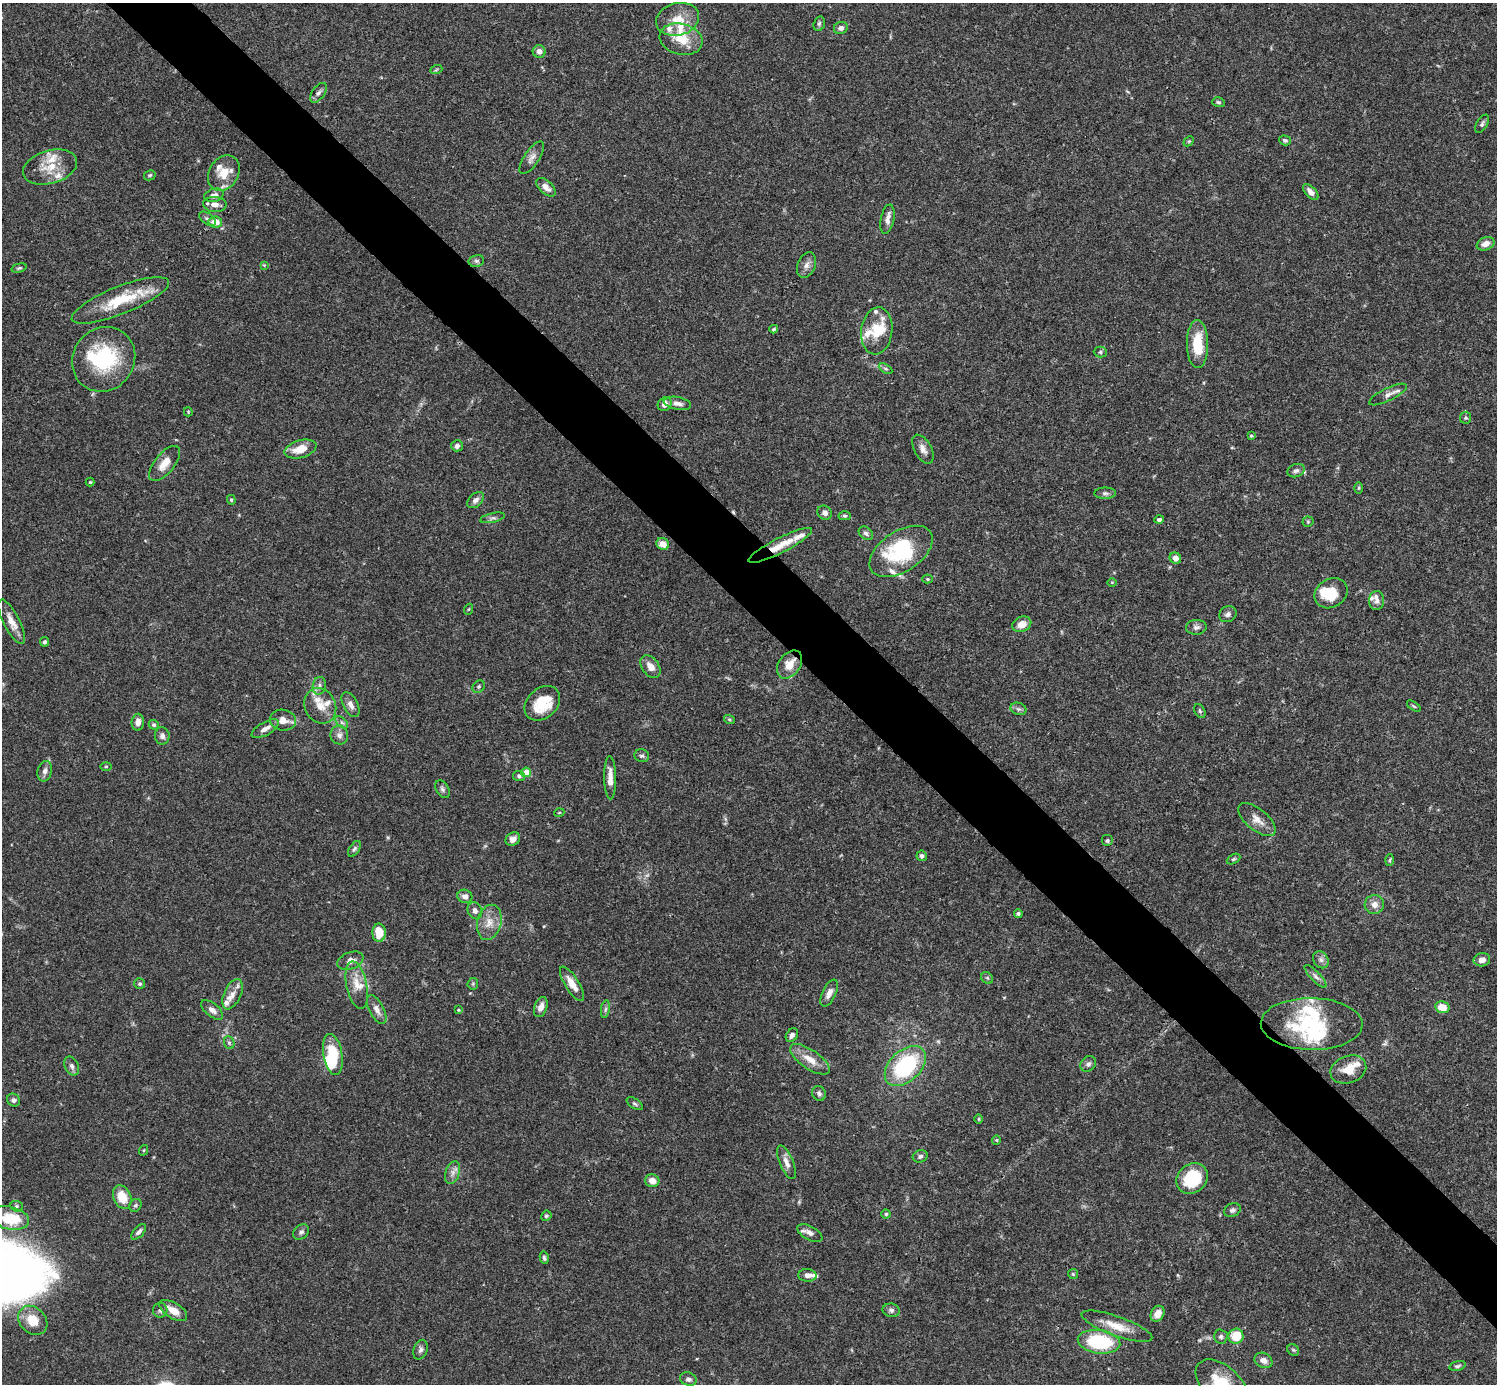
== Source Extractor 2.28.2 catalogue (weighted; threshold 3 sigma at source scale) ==
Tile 6 of 4 x 4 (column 2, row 2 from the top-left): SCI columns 1495-2989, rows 2920-4301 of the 5982 x 5981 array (HDU 1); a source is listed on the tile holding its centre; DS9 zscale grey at full resolution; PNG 1499 x 1386 px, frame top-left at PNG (2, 3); each listed source drawn as its Kron ellipse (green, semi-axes under 4 px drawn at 4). Shown black and unused: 5% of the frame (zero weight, under 3 of 4 exposures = <1% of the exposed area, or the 3 px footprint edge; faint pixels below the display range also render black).
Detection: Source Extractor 2.28.2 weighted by HDU 2 'WHT'; one run over the whole footprint, this tile lists its part. Background 0.0692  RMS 0.0032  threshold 0.0144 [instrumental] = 3 sigma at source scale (4.5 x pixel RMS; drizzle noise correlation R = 1.50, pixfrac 1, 0.05/0.05 arcsec/px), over >= 5 px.
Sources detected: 206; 1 too faint to see at this stretch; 6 inside a brighter object's white glare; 1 cosmic-ray / hot-pixel residue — neither listed nor drawn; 24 inside a brighter listed object's ellipse — not listed separately; the other 174 listed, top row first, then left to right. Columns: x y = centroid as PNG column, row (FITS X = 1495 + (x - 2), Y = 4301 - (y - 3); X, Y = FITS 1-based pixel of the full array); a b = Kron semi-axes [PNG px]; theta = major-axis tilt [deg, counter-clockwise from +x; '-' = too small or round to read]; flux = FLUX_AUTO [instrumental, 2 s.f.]
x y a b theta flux
678 19 22 16 15 6.3
819 24 7 5 73 0.61
841 28 7 6 - 1.2
681 39 22 15 -15 7.6
539 51 6 6 - 1.7
436 70 6 3 20 0.39
319 93 11 6 53 1.1
1218 102 6 4 -16 0.59
1482 124 10 5 58 0.78
1285 140 6 5 - 0.62
1189 141 6 4 43 0.42
532 158 19 7 56 2
50 167 28 16 17 7.4
224 173 19 14 58 6.1
150 175 6 4 29 0.57
546 187 12 6 -43 2.2
1311 192 9 5 -44 1.8
214 195 10 6 16 2
215 204 12 7 -4 2.4
207 219 9 5 -36 0.91
887 219 15 6 79 1.8
215 222 7 5 -9 3.7
1486 244 9 6 23 2.3
476 261 8 6 13 0.71
264 265 4 4 - 0.29
806 265 13 8 69 1.8
19 268 7 4 16 0.53
120 300 52 14 22 14
774 329 4 3 - 0.47
877 331 24 15 83 7.4
1198 344 24 10 -89 9.6
1100 352 6 5 - 0.58
104 359 33 30 53 24
886 369 7 4 -30 0.62
1388 395 21 6 26 1.8
677 403 14 6 -11 1.7
665 404 7 6 - 2.2
188 412 4 4 - 0.29
1466 418 6 5 - 0.57
1251 436 4 3 - 0.38
457 446 6 5 - 1.3
300 449 16 8 16 5.6
923 449 16 8 -61 2.1
165 463 21 10 51 3.9
1296 471 9 6 20 0.95
90 482 4 4 - 0.39
1359 488 6 4 89 0.4
1105 493 10 5 1 0.94
231 500 5 4 - 0.4
475 500 10 6 43 1.3
825 513 7 6 - 1.3
845 516 6 4 -1 0.51
492 518 13 4 13 0.94
1159 520 5 4 - 0.83
1308 522 5 5 - 0.43
866 533 8 5 -40 0.93
663 544 7 5 -29 2.8
780 545 35 7 27 5.9
901 551 35 20 33 20
1175 558 6 5 - 2
928 579 5 4 - 0.37
1112 582 5 3 - 0.27
1331 593 17 14 32 8
1377 601 9 7 87 1.4
469 609 5 3 - 0.29
1228 614 9 7 32 1.1
11 622 24 8 -63 3.4
1022 624 10 7 25 3
1196 627 10 7 4 1.1
44 642 5 4 - 0.64
790 664 16 10 54 4.8
650 667 12 8 -55 2.8
319 686 9 6 80 1.2
479 687 7 5 47 0.58
542 703 20 15 43 11
350 705 13 7 -62 1.9
320 706 18 15 -64 5
1414 706 8 3 -34 0.4
1018 709 8 6 -19 0.83
1200 711 7 5 -60 0.59
729 719 5 3 - 0.42
283 720 13 10 -10 2.9
138 722 8 6 86 2.1
342 722 7 4 -44 0.74
154 725 5 4 - 0.54
265 729 15 6 30 2.1
339 735 9 8 - 1.5
162 736 8 7 - 1.2
642 756 7 6 - 0.79
106 766 5 3 - 0.32
45 771 10 7 74 1.4
526 772 5 4 - 4.3
519 776 6 5 - 0.59
610 778 21 6 -89 3.1
442 789 9 6 -58 0.88
559 813 5 3 - 0.28
1257 820 22 10 -39 3.4
513 839 7 6 - 1.7
1107 840 6 6 - 0.68
354 849 9 5 57 0.69
922 856 5 5 - 0.84
1233 859 7 4 26 0.48
1390 860 6 4 87 0.41
465 896 7 6 - 1.6
1374 905 10 9 - 2.3
475 911 9 7 -64 1.3
1018 913 4 4 - 0.56
489 922 18 12 77 4.1
379 933 9 6 -89 6.2
1321 960 9 7 -58 1.1
1482 960 8 6 11 1.9
350 961 13 8 21 2
1316 976 15 5 -46 1.2
987 978 6 5 - 0.57
140 984 5 5 - 0.6
473 984 6 5 - 0.52
572 984 20 7 -58 3.8
357 985 24 10 -78 4.5
829 993 14 7 65 2.2
232 994 16 8 65 2.8
541 1007 10 6 70 2.2
1442 1007 7 6 - 4.5
605 1009 9 4 81 0.78
212 1010 13 6 -40 1.8
377 1010 15 7 -63 2.3
458 1010 3 3 - 0.26
1312 1024 51 26 -1 26
792 1035 7 5 55 1.1
229 1043 6 5 - 0.61
333 1055 21 9 -81 10
810 1059 23 9 -35 4.6
1088 1064 8 7 - 1.1
72 1066 10 7 -64 1.2
905 1066 24 15 43 30
1348 1069 18 13 21 5.2
819 1093 8 6 -63 0.91
13 1100 7 6 - 1
635 1104 9 5 -34 0.65
979 1119 5 3 - 0.33
996 1140 4 4 - 0.31
144 1150 5 3 - 0.33
920 1156 7 6 - 0.86
786 1162 18 7 -68 2.3
453 1173 11 7 72 1.6
1192 1178 17 14 40 15
652 1181 7 6 - 2.5
122 1197 12 8 -67 5.8
135 1205 7 5 50 0.65
17 1206 6 5 - 0.59
1232 1210 8 6 23 0.93
886 1214 4 4 - 0.45
546 1216 5 5 - 0.52
10 1218 19 11 -12 11
139 1232 9 5 47 1.1
301 1232 9 6 43 1
810 1233 14 6 -28 1.6
544 1258 6 4 -77 0.6
1073 1274 5 5 - 0.45
807 1275 9 6 -3 1.4
160 1310 7 7 - 0.88
173 1310 15 7 -31 3.9
891 1310 8 6 -9 0.95
1158 1314 8 6 60 2.8
33 1320 16 12 -44 6.6
1117 1326 37 9 -20 6.2
1236 1336 7 7 - 6.8
1221 1337 7 7 - 0.74
1099 1342 21 11 -7 23
421 1350 10 7 72 1.1
1293 1350 6 5 - 0.5
1263 1360 9 7 -27 1.7
1457 1366 8 4 14 0.62
688 1379 8 6 -19 1
1221 1384 30 18 -42 13
Overlapping masked pixels (flux is a lower limit): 4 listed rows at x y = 780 545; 790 664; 1312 1024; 1221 1384
Isophote crosses this tile's border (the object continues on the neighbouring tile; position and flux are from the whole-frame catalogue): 1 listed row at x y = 1221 1384